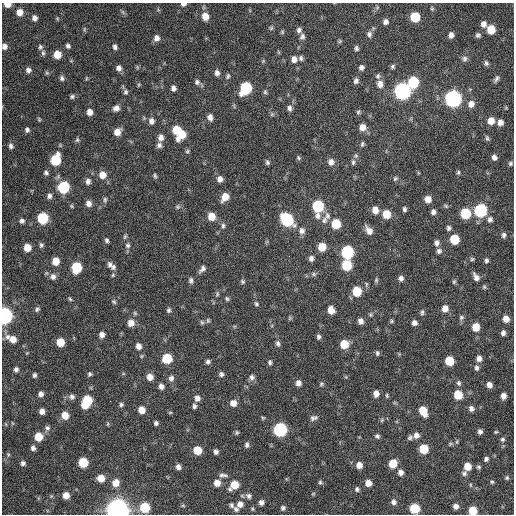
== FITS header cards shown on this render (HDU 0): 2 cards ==
NAXIS1  =                  512 / Axis length
NAXIS2  =                  512 / Axis length

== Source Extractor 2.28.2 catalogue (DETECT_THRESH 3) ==
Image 512 x 512 px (HDU 0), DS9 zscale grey, 1 PNG px = 1 image px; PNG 516 x 516 px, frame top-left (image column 1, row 512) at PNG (2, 3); no overlay
Background 129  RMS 12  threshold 35.3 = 3 sigma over >= 5 px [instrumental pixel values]
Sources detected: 284; all 284 listed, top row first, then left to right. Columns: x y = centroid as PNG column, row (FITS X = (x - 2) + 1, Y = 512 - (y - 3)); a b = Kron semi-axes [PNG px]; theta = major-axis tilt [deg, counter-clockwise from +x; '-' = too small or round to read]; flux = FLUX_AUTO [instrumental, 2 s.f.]
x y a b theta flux
7 4 6 4 -1 6.7e+03
183 4 6 4 7 2.5e+03
432 8 6 4 -70 1.1e+03
19 12 7 7 - 6.3e+03
123 12 8 4 -53 1.3e+03
205 16 8 7 - 8.9e+03
415 17 7 6 - 2.7e+04
34 18 6 5 - 3.1e+03
57 18 6 4 -19 9.2e+02
385 22 6 6 - 3.0e+03
483 24 7 6 - 4.1e+03
271 28 5 5 - 1.2e+03
84 29 6 4 89 1.2e+03
491 29 7 6 - 1.6e+04
299 30 7 6 - 2.4e+03
282 32 5 5 - 1.0e+03
369 34 8 6 -83 2.6e+03
451 35 6 5 - 3.5e+03
478 35 5 5 - 1.9e+03
302 36 7 6 - 2.5e+03
156 38 8 7 - 4.0e+03
339 41 6 5 - 1.1e+03
4 46 6 5 - 3.4e+03
68 46 6 5 - 2.0e+03
40 47 7 5 73 1.7e+03
115 47 6 5 - 2.3e+03
356 48 6 5 - 1.8e+03
43 53 8 5 -90 1.9e+03
57 54 7 6 - 1.1e+04
301 58 6 5 - 1.8e+03
294 59 7 6 - 4.7e+03
464 59 8 8 - 2.5e+03
263 61 5 4 - 9.5e+02
486 63 6 5 - 2.0e+03
137 67 6 4 -72 1.0e+03
361 67 6 5 - 2.6e+03
393 67 6 5 - 1.5e+03
119 68 6 6 - 3.3e+03
28 70 7 6 - 2.8e+03
47 73 6 5 - 1.2e+03
217 73 7 6 - 3.2e+03
228 76 7 5 78 1.6e+03
378 76 8 6 66 1.9e+03
62 78 7 5 -75 2.1e+03
86 78 7 3 81 8.9e+02
496 79 9 4 58 2.3e+03
356 81 7 6 - 2.6e+03
197 82 7 7 - 2.1e+03
413 82 8 7 - 4.0e+04
380 84 9 7 -83 5.3e+03
139 85 7 3 72 8.3e+02
173 88 6 5 - 3.0e+03
246 88 8 7 - 6.4e+04
402 91 8 7 - 2.8e+05
126 92 7 6 - 1.7e+03
265 92 6 5 - 1.3e+03
72 96 7 5 18 1.8e+03
453 99 8 7 - 2.7e+05
471 104 8 7 - 5.3e+03
116 108 8 7 - 3.6e+03
289 108 8 6 -85 2.6e+03
506 108 6 4 -19 7.3e+02
89 112 6 6 - 5.0e+03
358 112 6 5 - 1.4e+03
272 114 6 5 - 1.3e+03
210 117 8 6 -79 3.8e+03
39 119 6 4 -70 1.0e+03
151 121 7 6 - 3.6e+03
491 121 7 7 - 7.4e+03
500 122 7 6 - 4.2e+03
362 127 8 7 - 6.3e+03
27 130 7 6 - 2.1e+03
177 130 8 6 -90 1.9e+04
117 132 7 6 - 7.5e+03
182 134 10 6 63 1.4e+04
161 137 8 7 - 4.1e+03
487 138 7 5 -67 1.6e+03
77 140 6 6 - 1.5e+03
362 144 7 4 72 1.4e+03
159 145 7 7 - 2.6e+03
11 146 7 6 - 2.3e+03
187 151 6 5 - 1.2e+03
494 157 6 5 - 3.0e+03
298 158 6 5 - 1.3e+03
56 160 8 6 74 3.7e+04
267 162 6 4 -73 1.6e+03
331 162 8 8 - 4.3e+03
353 162 9 5 89 2.0e+03
510 163 5 5 - 1.5e+03
458 172 6 4 -79 1.3e+03
46 173 7 6 - 1.9e+03
102 175 8 8 - 6.8e+03
155 176 7 4 -78 1.3e+03
220 179 7 6 - 4.0e+03
395 179 7 5 49 1.4e+03
88 181 8 6 -85 2.9e+03
63 187 7 7 - 5.7e+04
49 196 7 6 - 2.6e+03
225 197 8 6 61 1.0e+04
428 199 6 6 - 6.3e+03
105 200 8 5 -90 1.6e+03
89 203 7 6 - 4.0e+03
71 206 5 4 - 9.5e+02
318 206 9 7 -89 5.4e+04
446 206 7 3 -36 1.1e+03
178 207 7 6 - 1.7e+03
404 209 5 4 - 1.7e+03
375 210 7 6 - 6.9e+03
480 210 7 7 - 8.0e+04
433 212 6 5 - 2.6e+03
465 213 7 7 - 3.3e+04
386 214 7 7 - 1.3e+04
211 216 7 6 - 1.1e+04
327 216 11 7 -70 3.5e+03
43 218 7 7 - 4.7e+04
490 219 8 7 - 2.5e+03
287 220 9 7 -54 7.9e+04
324 220 12 7 62 3.8e+03
22 221 6 5 - 2.1e+03
336 224 7 7 - 2.2e+04
223 226 8 5 -89 2.0e+03
449 228 6 5 - 2.1e+03
369 230 10 6 -53 5.6e+03
302 231 9 8 - 3.7e+03
503 235 7 5 78 2.1e+03
125 237 7 4 63 1.3e+03
454 239 7 6 - 2.3e+04
107 240 6 5 - 1.6e+03
437 243 7 6 - 3.0e+03
41 245 6 5 - 1.6e+03
128 245 7 7 - 2.3e+03
322 247 7 6 - 1.4e+04
27 248 6 6 - 1.0e+04
439 251 7 6 - 2.4e+03
347 252 8 7 - 8.2e+04
289 256 2 2 - 3.5e+03
311 258 7 6 - 2.8e+03
472 259 6 5 - 1.2e+03
486 260 6 5 - 1.8e+03
56 261 7 6 - 1.0e+04
110 265 10 7 -82 3.0e+03
347 265 7 7 - 3.3e+04
76 267 8 6 78 3.5e+04
113 267 7 6 - 2.1e+03
202 269 10 6 48 3.0e+03
314 274 7 5 -22 1.6e+03
113 275 5 4 - 1.1e+03
53 277 8 7 - 3.8e+03
476 277 10 6 -60 3.9e+03
401 278 6 6 - 2.8e+03
191 280 7 5 -90 2.0e+03
376 280 7 4 82 1.3e+03
242 281 6 5 - 1.5e+03
454 282 7 4 63 1.3e+03
484 287 6 5 - 1.2e+03
357 291 7 6 - 2.4e+04
217 294 7 5 79 1.3e+03
70 299 7 4 -58 1.1e+03
227 299 6 5 - 1.4e+03
114 302 7 6 - 1.5e+03
256 304 6 5 - 1.5e+03
445 308 7 7 - 6.2e+03
37 309 7 5 48 1.7e+03
169 310 7 5 86 1.7e+03
331 310 7 6 - 6.9e+03
422 312 9 5 84 1.7e+03
135 313 6 5 - 1.2e+03
4 316 7 6 - 2.7e+05
461 317 7 7 - 1.9e+03
290 318 6 5 - 1.0e+03
506 319 6 6 - 6.7e+03
208 320 7 5 -89 1.4e+03
361 321 6 5 - 4.0e+03
391 321 6 4 23 1.1e+03
202 322 7 5 -67 1.4e+03
131 323 7 7 - 6.7e+03
414 323 6 5 - 3.1e+03
476 327 7 6 - 1.2e+04
503 333 6 5 - 2.6e+03
102 335 6 6 - 3.7e+03
7 337 8 8 - 3.6e+03
319 337 6 5 - 2.0e+03
13 339 8 7 - 7.6e+03
60 342 6 6 - 1.4e+04
278 343 8 5 -76 2.1e+03
344 344 7 7 - 1.6e+04
138 346 7 6 - 4.5e+03
377 353 7 5 -86 1.6e+03
167 358 7 7 - 2.7e+04
479 358 7 6 - 3.6e+03
449 361 7 6 - 2.1e+04
208 362 6 5 - 2.1e+03
270 362 7 5 -79 1.7e+03
476 368 8 6 -84 2.3e+03
16 369 6 5 - 2.2e+03
90 374 5 5 - 1.5e+03
221 374 6 6 - 2.1e+03
34 375 5 4 - 1.8e+03
150 377 7 6 - 5.9e+03
252 377 8 7 - 2.9e+03
171 378 8 7 - 2.8e+03
298 383 6 6 - 3.8e+03
459 383 8 6 -87 2.0e+03
321 384 6 5 - 1.4e+03
489 385 6 5 - 4.0e+03
161 386 6 5 - 3.4e+03
41 394 6 5 - 3.2e+03
376 394 6 5 - 4.6e+03
387 395 6 4 -88 1.1e+03
458 395 7 7 - 1.8e+04
503 396 6 5 - 4.4e+03
72 397 7 7 - 2.8e+03
197 398 7 6 - 4.1e+03
87 401 10 7 62 3.6e+04
110 401 2 2 - 1.7e+03
233 403 7 7 - 5.5e+03
121 404 6 5 - 1.6e+03
194 406 6 5 - 2.0e+03
471 408 6 6 - 3.1e+03
141 410 6 6 - 8.1e+03
42 411 5 5 - 4.3e+03
423 411 8 6 -65 1.6e+04
170 412 5 3 - 8.4e+02
65 415 7 6 - 9.6e+03
263 418 5 4 - 9.0e+02
314 418 10 6 12 2.6e+03
382 420 6 5 - 1.1e+03
12 423 5 3 - 6.9e+02
156 423 5 4 - 1.8e+03
108 424 6 4 88 8.4e+02
47 428 8 6 -74 2.4e+03
280 430 7 7 - 1.1e+05
480 431 5 5 - 2.4e+03
496 432 5 3 - 8.6e+02
237 433 6 5 - 1.3e+03
416 435 7 7 - 3.9e+03
377 436 6 5 - 1.8e+03
38 437 7 6 - 1.6e+04
410 437 7 5 34 1.8e+03
502 439 6 6 - 1.7e+03
450 444 7 5 30 1.5e+03
247 445 6 5 - 2.0e+03
33 448 6 5 - 2.3e+03
423 449 6 6 - 2.3e+04
197 450 6 6 - 1.7e+04
216 452 6 5 - 2.3e+03
8 454 6 4 -79 1.2e+03
486 459 6 5 - 2.0e+03
83 462 6 6 - 2.7e+04
23 463 6 5 - 2.3e+03
393 464 7 6 - 1.6e+04
359 465 7 6 - 6.1e+03
467 466 7 6 - 9.6e+03
178 467 6 5 - 3.5e+03
478 467 6 5 - 1.5e+03
401 472 6 6 - 3.6e+03
464 473 7 7 - 2.2e+03
223 475 12 5 -2 2.6e+03
101 478 6 6 - 9.3e+03
507 478 6 5 - 1.3e+03
320 482 6 5 - 1.4e+03
492 482 6 4 -13 1.1e+03
116 483 8 7 - 6.8e+03
217 483 6 6 - 7.2e+03
368 483 6 5 - 6.6e+03
234 485 8 6 43 1.4e+04
470 485 6 4 -90 8.5e+02
357 489 6 5 - 1.8e+03
313 494 5 5 - 9.0e+02
66 495 6 5 - 7.1e+03
249 496 8 7 - 2.7e+03
261 502 5 5 - 3.1e+03
393 502 7 7 - 3.1e+03
240 504 9 8 - 5.0e+03
183 505 5 4 - 9.0e+02
231 505 6 5 - 1.8e+03
456 506 6 5 - 3.6e+03
145 507 7 7 - 2.9e+04
283 508 6 5 - 1.8e+03
414 508 7 6 - 3.1e+04
236 509 7 6 - 2.3e+03
252 509 5 4 - 9.8e+02
117 510 8 7 - 1.1e+06
473 511 6 6 - 1.6e+04
At the frame edge (FLAGS 8, measured only in part): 6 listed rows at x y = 7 4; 183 4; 4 46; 4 316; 117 510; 473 511